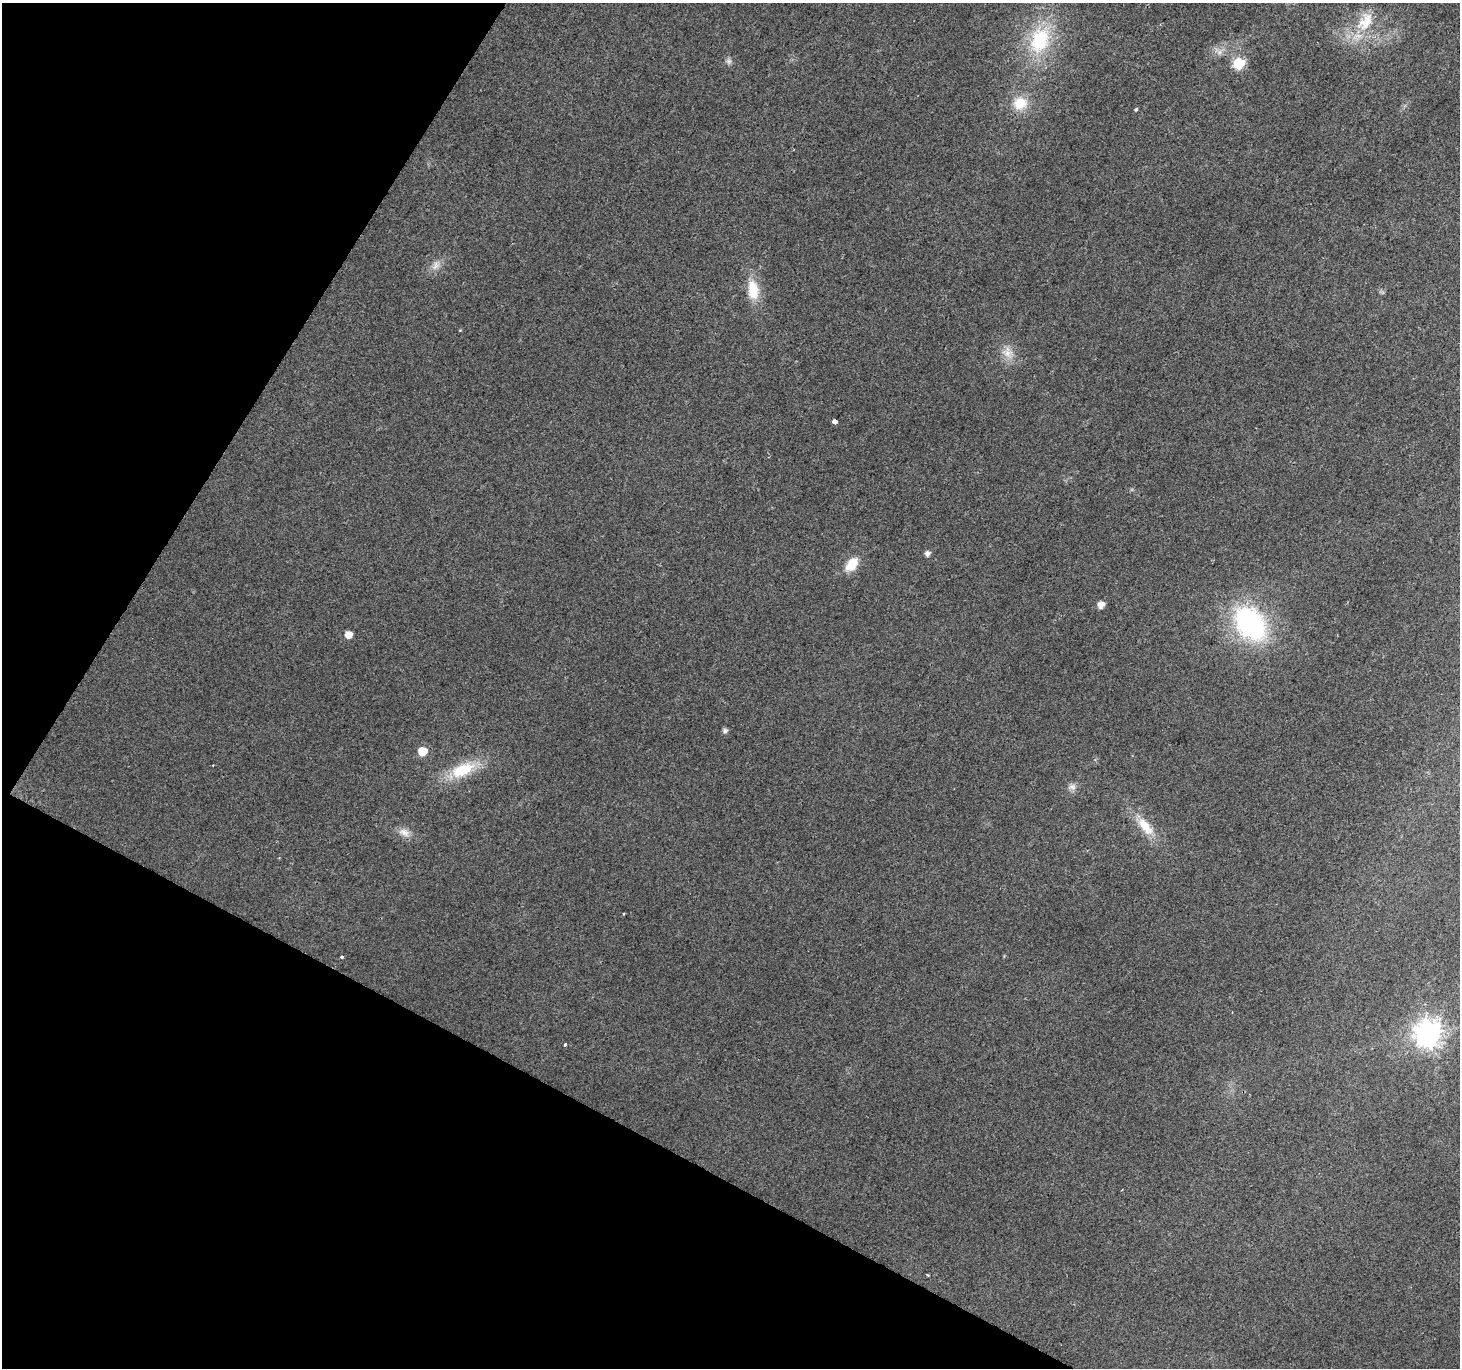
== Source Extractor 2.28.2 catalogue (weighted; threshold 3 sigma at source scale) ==
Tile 9 of 4 x 4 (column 1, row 3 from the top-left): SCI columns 7-1464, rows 1627-2992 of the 5836 x 5917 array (HDU 1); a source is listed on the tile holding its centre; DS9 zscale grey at full resolution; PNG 1462 x 1370 px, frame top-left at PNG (2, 3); no overlay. Shown black and unused: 26% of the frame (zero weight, under 2 of 3 exposures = <1% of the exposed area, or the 3 px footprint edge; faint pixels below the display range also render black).
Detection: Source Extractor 2.28.2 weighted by HDU 2 'WHT'; one run over the whole footprint, this tile lists its part. Background 0.0281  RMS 0.0065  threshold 0.0291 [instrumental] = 3 sigma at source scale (4.5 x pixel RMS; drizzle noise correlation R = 1.50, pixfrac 1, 0.0396/0.0396 arcsec/px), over >= 5 px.
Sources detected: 27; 1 too faint to see at this stretch — not listed; the other 26 listed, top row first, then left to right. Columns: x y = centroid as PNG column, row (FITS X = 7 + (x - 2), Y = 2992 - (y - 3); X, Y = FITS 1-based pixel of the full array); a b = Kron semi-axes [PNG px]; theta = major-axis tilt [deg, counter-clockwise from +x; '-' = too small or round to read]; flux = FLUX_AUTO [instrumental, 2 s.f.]
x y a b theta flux
1365 21 32 20 56 24
1040 40 36 24 72 43
1239 63 6 6 - 50
1020 103 19 16 16 14
1136 109 4 4 - 0.87
436 266 14 8 60 4.6
753 290 25 14 -83 16
1007 353 17 14 -63 8.1
835 422 4 4 - 29
927 553 5 5 - 2.8
852 564 19 11 52 12
1101 605 6 5 - 5.4
1250 624 36 25 -52 110
348 634 6 5 - 6.5
725 731 5 5 - 2.2
422 751 6 6 - 14
213 765 3 3 - 1.6
463 770 33 15 23 25
1072 787 11 9 -15 3
1145 826 30 12 -49 15
404 832 16 10 -29 5.1
624 914 3 2 - 0.58
342 957 3 3 - 1.2
1428 1034 9 9 - 690
565 1044 3 3 - 1.8
927 1275 3 2 - 0.81